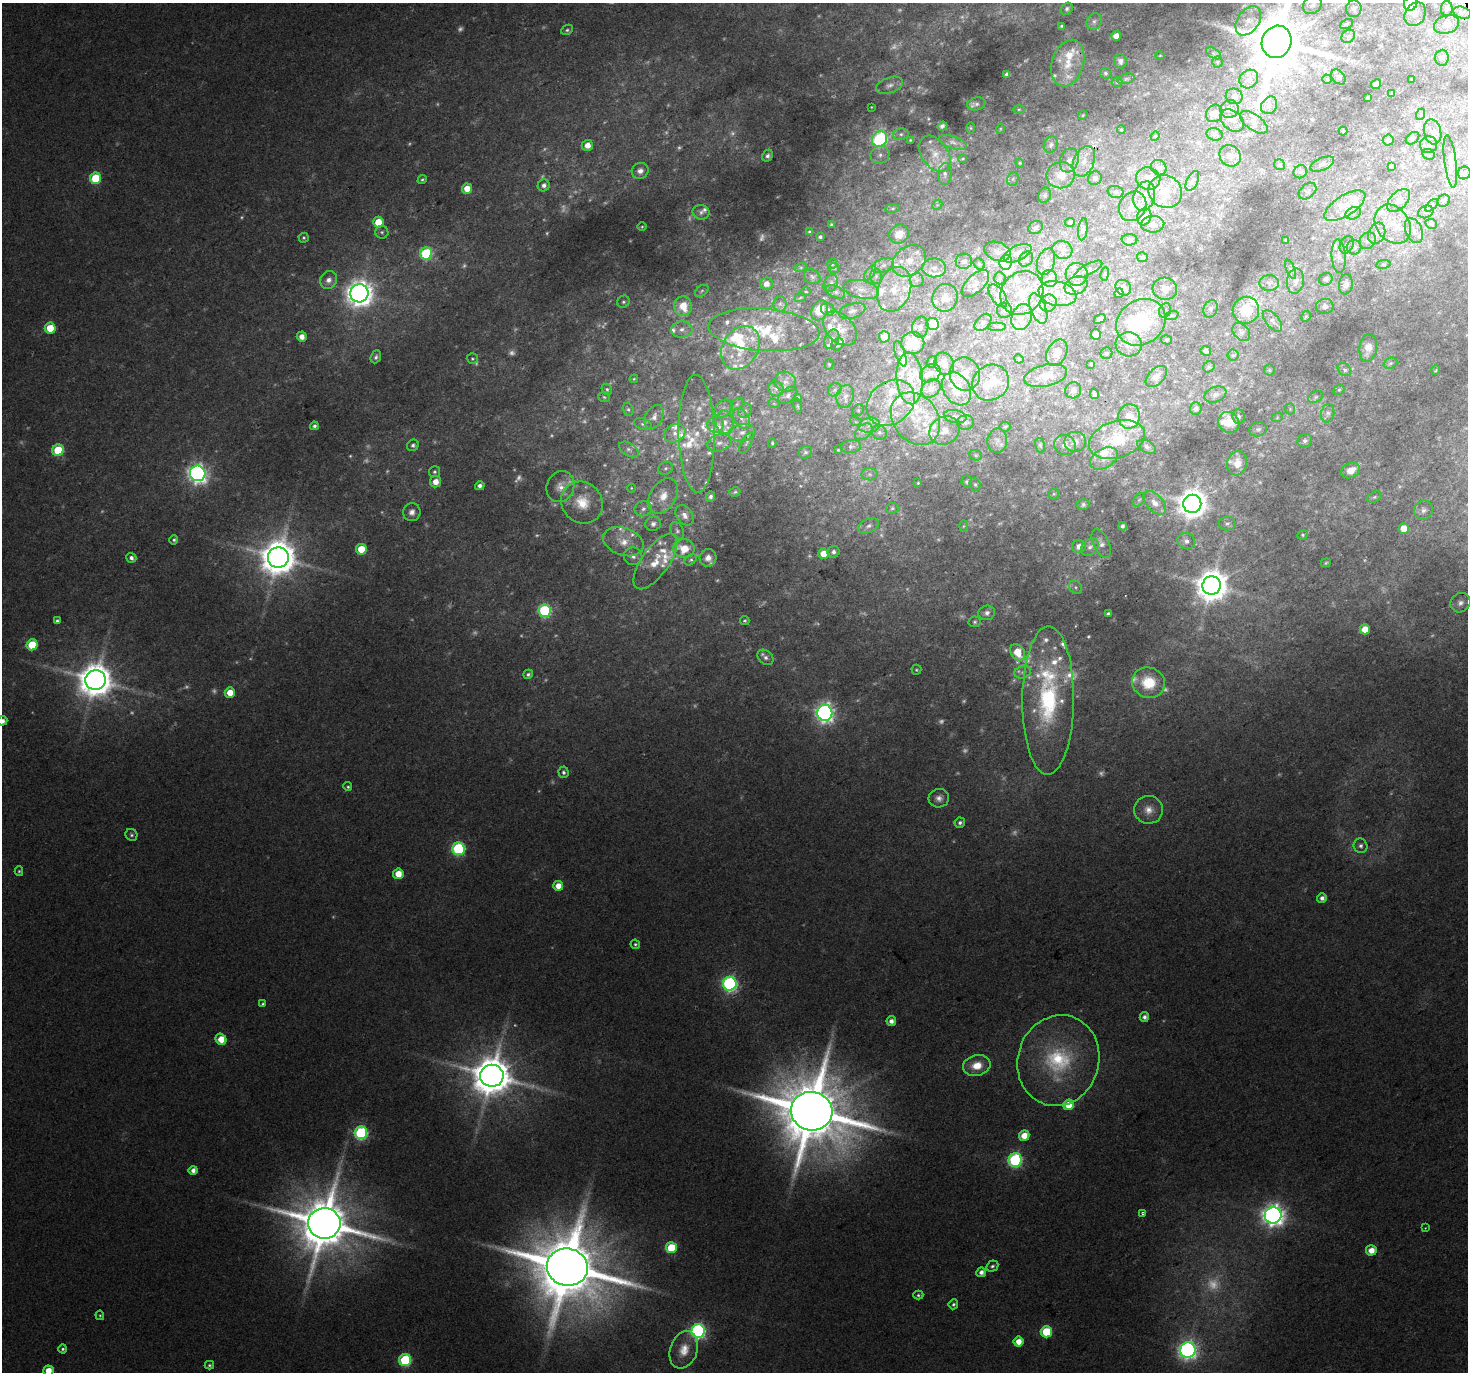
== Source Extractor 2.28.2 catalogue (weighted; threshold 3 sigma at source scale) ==
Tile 10 of 4 x 4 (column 2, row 3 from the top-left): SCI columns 1467-2932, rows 1485-2854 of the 5865 x 5769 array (HDU 1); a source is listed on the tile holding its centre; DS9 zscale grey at full resolution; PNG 1470 x 1374 px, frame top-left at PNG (2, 3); each listed source drawn as its Kron ellipse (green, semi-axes under 4 px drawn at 4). Shown black and unused: <1% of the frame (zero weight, under 2 of 3 exposures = <1% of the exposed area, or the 3 px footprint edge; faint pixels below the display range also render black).
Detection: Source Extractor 2.28.2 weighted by HDU 2 'WHT'; one run over the whole footprint, this tile lists its part. Background 0.0398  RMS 0.0065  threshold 0.0293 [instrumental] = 3 sigma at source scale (4.5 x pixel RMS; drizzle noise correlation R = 1.50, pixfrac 1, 0.0396/0.0396 arcsec/px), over >= 5 px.
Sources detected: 676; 122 too faint to see at this stretch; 2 inside a brighter object's white glare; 1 cosmic-ray / hot-pixel residue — neither listed nor drawn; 122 inside a brighter listed object's ellipse — not listed separately; the other 429 listed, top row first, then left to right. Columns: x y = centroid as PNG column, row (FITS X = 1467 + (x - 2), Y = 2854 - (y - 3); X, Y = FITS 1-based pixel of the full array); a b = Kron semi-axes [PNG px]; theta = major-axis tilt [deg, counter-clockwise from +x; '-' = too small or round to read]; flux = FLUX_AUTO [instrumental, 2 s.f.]
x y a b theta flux
1411 4 7 6 - 37
1312 5 10 8 35 3.3
1067 9 6 5 - 1.7
1354 9 8 7 - 2
1447 9 8 6 -89 1.6
1462 13 9 5 -18 2.3
1415 14 12 10 56 5.2
1094 21 8 7 - 2.7
1248 21 16 10 55 6.6
1347 24 7 4 28 1.1
1447 24 13 9 16 5.1
1061 26 3 3 - 1.1
567 30 6 4 27 1.3
1116 36 5 5 - 5.8
1348 36 7 6 - 1.7
1277 42 16 14 66 5600
1213 53 8 5 -31 1.9
1160 55 5 3 - 0.59
1442 58 8 7 - 1.9
1120 61 7 6 - 3
1217 62 5 5 - 1.1
1068 63 24 15 74 18
1105 73 5 5 - 1.4
1007 74 4 4 - 2.6
1338 77 8 6 -49 2.2
1126 79 9 5 13 1.4
1249 79 10 8 47 4.8
1327 79 4 4 - 1.3
1411 79 3 2 - 0.65
1117 82 5 5 - 0.95
1376 84 5 4 - 4.5
890 85 14 7 19 3.6
1392 93 4 2 - 0.75
1234 96 8 7 - 3.5
1368 97 3 3 - 1.4
976 104 9 6 12 2.2
1269 105 9 7 56 3.1
871 107 3 2 - 0.51
1019 109 6 4 0 0.84
1230 109 9 8 - 3.6
1214 113 9 8 - 5.6
1421 114 6 3 71 0.92
1083 115 5 3 - 0.64
1232 120 13 9 -40 5.2
1254 122 16 8 -35 4.4
942 126 5 4 - 1.9
971 128 5 3 - 0.68
1000 129 5 3 - 0.6
1121 130 4 3 - 0.84
1343 131 4 4 - 0.97
1433 132 13 8 -77 4.7
901 134 8 6 14 1.9
1215 134 8 6 -16 1.8
1155 136 5 4 - 0.66
1413 138 7 5 40 1.3
879 139 8 7 - 120
910 140 3 3 - 0.81
1388 140 5 5 - 2.2
953 142 14 6 -19 3.1
587 145 6 5 - 7.7
1051 145 8 7 - 2.8
1429 145 8 8 - 2.6
935 154 20 13 -55 9.8
1428 154 6 5 - 1.4
880 155 9 8 - 4
767 156 6 5 - 2.2
1230 156 11 10 - 5.7
963 159 4 3 - 0.77
1069 160 12 9 72 5.6
1084 161 16 10 68 9.1
1450 161 26 6 -82 4.6
1020 163 4 4 - 0.74
1322 164 13 6 23 2.4
1280 165 6 5 - 1.2
1391 166 3 3 - 0.73
1159 168 8 7 - 2.4
640 171 8 8 - 3.7
1300 172 7 6 - 1.9
1464 173 6 6 - 2
945 174 11 7 88 2.6
1061 175 14 13 - 13
95 178 6 5 - 39
1095 178 7 6 - 2.2
1148 178 12 11 - 6.4
1013 179 7 5 68 1.5
422 180 4 3 - 1.1
1192 181 11 5 65 2.1
544 185 6 5 - 3
467 189 5 5 - 10
1308 191 10 7 41 2.1
1116 192 8 6 -16 1.8
1165 192 17 16 - 13
1045 195 8 6 67 1.5
1144 196 15 10 74 8.3
1399 200 14 8 44 5.7
1444 201 6 5 - 1.6
937 205 5 4 - 0.91
1432 205 8 4 45 1.4
1133 206 15 13 57 8
1345 206 23 10 32 11
892 208 7 3 8 0.89
701 212 8 7 - 3
1426 212 8 6 22 2.4
1353 213 8 6 22 2.1
1144 217 8 7 - 7
378 222 5 5 - 18
1070 222 5 4 - 1.2
831 224 3 2 - 0.77
1153 224 11 8 3 3.6
1393 224 21 16 -55 16
1431 224 6 4 -22 1.1
642 227 5 3 - 0.76
1036 228 7 6 - 1.8
1083 229 11 4 82 1.5
1414 231 13 8 -66 4.6
382 232 6 6 - 1.6
810 232 3 3 - 1.1
1377 233 11 8 67 6.1
899 234 10 9 - 9.5
820 237 3 3 - 1.3
304 238 5 5 - 1.3
1129 240 8 5 -3 2.5
1286 240 3 3 - 1.2
1368 241 9 7 45 3.2
1347 245 9 6 65 2.4
1354 247 7 7 - 3.6
1062 250 10 8 -26 3.6
997 251 13 9 -21 4.6
1017 253 15 7 26 4.7
426 254 6 6 - 83
1339 256 17 7 -86 4.6
1142 257 5 5 - 1.2
1026 259 8 6 58 2.2
909 261 18 14 37 13
964 261 8 7 - 3.5
1006 262 7 6 - 42
1046 262 13 8 72 5.6
832 264 5 4 - 1.2
979 264 6 5 - 1.2
1383 264 7 4 8 1.1
883 265 11 6 21 3.6
801 267 6 4 19 0.86
834 268 5 5 - 0.93
934 268 12 9 -2 6.3
1088 269 15 5 27 2.4
1291 269 10 3 -69 1.5
870 273 8 4 54 1.7
1077 274 11 11 - 6.1
1105 274 7 3 81 0.73
876 276 7 6 - 1.9
812 277 8 7 - 1.9
1000 278 6 5 - 1.7
1049 279 8 7 - 3.2
1326 279 7 6 - 2.7
329 280 9 8 - 5.4
917 280 7 7 - 2.4
1295 281 12 8 82 5.5
831 283 9 6 64 2.4
975 283 17 8 44 5.1
1269 283 9 8 - 2.9
766 284 6 6 - 5.3
1346 284 10 7 83 3.5
1076 286 12 8 23 5.3
1123 288 8 7 - 4.2
861 289 18 9 -12 6.5
894 289 23 16 70 20
1165 289 12 11 - 6.3
702 291 8 5 37 1.6
806 292 5 3 - 0.72
835 292 10 6 -25 2.2
359 293 9 9 - 910
1022 293 23 20 48 23
1119 293 5 4 - 1.3
1057 294 19 12 -12 12
998 296 13 7 -55 3.7
800 298 6 3 21 0.9
945 298 14 12 72 8.2
623 302 6 5 - 1.5
1048 303 9 8 - 3.7
780 304 8 6 89 2.2
683 306 10 9 - 17
1325 306 8 7 - 2.5
1038 308 16 7 -69 5.4
828 309 7 6 - 2.3
1211 309 9 7 71 2.3
819 310 11 7 66 15
1004 310 7 7 - 1.9
1165 310 7 5 68 1.8
1246 310 13 13 - 19
852 311 13 7 17 3.3
1172 315 7 4 19 1.4
1306 316 6 4 61 1
1022 317 13 9 68 7.2
1100 319 6 3 33 1.9
1272 321 13 6 -50 3
983 322 10 6 48 2.7
1141 322 26 22 35 57
933 324 6 6 - 29
997 326 9 2 0 0.71
920 327 10 8 79 3.2
50 328 5 5 - 20
682 329 10 8 5 4.7
840 329 20 13 -47 9.8
764 330 56 21 -4 41
1241 332 10 7 -48 2.2
1096 334 5 5 - 3.4
302 337 5 5 - 6.2
884 337 5 5 - 9.3
832 339 10 6 66 3.5
1167 340 5 4 - 1.1
913 343 11 11 - 24
1129 344 13 12 - 8.2
838 345 7 5 38 2.7
740 348 23 17 59 23
1368 348 14 9 81 7.6
1206 351 5 5 - 2.6
1057 353 14 9 62 6.7
1106 353 6 5 - 1.3
900 354 13 5 -71 2.4
1233 355 5 5 - 1.1
376 357 7 5 68 2
472 359 6 5 - 1.2
1019 359 5 3 - 0.63
932 362 6 5 - 1.2
1390 363 7 5 21 1.4
829 364 5 4 - 0.74
944 364 12 9 -67 5.6
1091 364 3 3 - 0.81
1209 367 6 5 - 1.2
1344 369 7 5 -42 2.2
1269 370 5 5 - 0.95
1436 370 5 3 - 0.58
930 373 11 8 31 5.1
965 374 16 15 - 10
1046 376 22 11 13 11
1156 377 13 7 45 4.6
910 378 26 13 -85 19
634 379 4 4 - 0.71
785 382 11 10 - 4.7
991 383 19 17 40 16
931 388 10 8 39 5.5
607 389 6 5 - 1.4
776 389 8 7 - 2.7
957 389 18 13 -57 20
835 390 7 6 - 1.8
1073 390 8 7 - 2.3
1339 390 6 4 40 0.95
1094 394 5 3 - 1.4
1215 394 11 7 22 3.4
788 395 11 7 36 2.7
845 396 11 8 75 4.9
604 397 6 5 - 1.1
1316 397 8 5 28 1.7
798 398 3 3 - 0.71
891 403 26 21 39 30
737 404 7 4 45 1.6
774 404 6 3 -20 0.81
798 406 8 4 -80 1
628 409 7 5 -74 1.6
723 409 10 7 48 3.7
1196 409 6 6 - 2.3
1290 409 5 5 - 1.1
858 410 6 5 - 1.2
745 411 7 6 - 2.2
1328 413 9 6 78 2.5
955 416 11 6 -9 3.2
1129 416 12 11 - 8.2
654 417 13 8 62 4.6
1238 417 7 6 - 1.7
741 418 11 7 -56 4.5
1277 418 6 4 20 0.88
915 419 28 22 -53 32
725 422 12 9 -75 6.2
856 422 6 4 -17 1
965 422 8 7 - 2
1229 422 11 10 - 11
643 424 9 5 -20 1.8
715 425 8 8 - 3.7
869 425 11 7 11 4.9
314 426 4 4 - 1.7
1005 427 5 5 - 0.81
1258 429 9 7 16 2.2
944 430 16 13 34 8.3
742 432 13 8 8 6
864 432 10 7 40 3.3
879 432 7 7 - 2.4
675 433 11 8 27 4.8
697 434 59 18 -89 31
1117 439 29 18 18 34
997 441 12 10 86 3.9
1305 441 7 6 - 2.2
1075 442 11 10 - 3.7
719 443 12 8 18 4.7
746 443 11 5 62 1.9
772 443 4 3 - 0.92
413 445 6 5 - 2.1
1040 445 7 5 -80 1.2
1065 445 11 10 - 3.7
851 447 10 6 6 2.4
1147 447 10 6 -28 2.2
629 449 11 6 -32 2.5
58 450 6 6 - 35
838 450 3 2 - 0.54
805 452 7 6 - 1.5
976 455 7 5 -21 1.1
1104 458 15 9 30 6.2
1237 463 12 10 75 9.8
666 468 8 6 31 1.8
1351 470 10 7 27 8.3
434 472 5 5 - 1.4
198 473 8 7 - 400
870 474 8 6 -1 1.9
435 482 6 5 - 7.7
967 482 6 5 - 1.3
918 483 3 3 - 0.65
975 484 7 5 -73 1.5
480 486 5 4 - 3.1
560 487 16 13 64 8.2
631 488 4 4 - 0.74
735 492 6 4 17 1.2
1054 494 5 5 - 0.9
663 496 19 13 59 12
710 497 5 4 - 1.9
1374 497 7 5 26 1.4
1139 500 8 5 53 1.2
582 502 22 20 -46 20
1155 503 14 8 -47 6.5
1192 504 9 9 - 1100
1083 505 6 5 - 1.6
892 508 6 5 - 1.3
643 509 9 7 14 3.3
1423 510 10 9 - 3.2
412 512 9 8 - 4.1
684 515 11 8 -56 4.6
653 524 8 7 - 3.3
1227 524 8 7 - 2.6
869 526 11 6 24 3
963 526 5 3 - 0.79
1123 526 4 4 - 2
1404 528 5 5 - 11
677 531 9 6 -64 2.1
1303 535 5 4 - 1.1
174 540 5 4 - 1.5
1186 541 9 8 - 3.7
623 542 21 13 -20 14
1101 543 16 8 -64 4.3
1079 546 7 6 - 5
1090 547 9 7 42 3.5
361 549 5 5 - 22
684 549 11 9 -3 14
833 552 6 5 - 2.1
823 554 5 5 - 10
633 556 9 9 - 3.9
131 558 5 5 - 2.7
278 558 10 10 - 2000
708 558 9 8 - 4.9
691 560 7 5 39 1.3
655 561 33 13 55 18
1326 563 5 3 - 1
1212 585 9 9 - 1500
1076 587 7 6 - 1.7
1460 603 10 9 - 3.9
545 611 6 6 - 110
987 613 8 7 - 3.2
1108 613 4 3 - 1.2
57 621 4 3 - 1.4
745 621 4 4 - 1.1
975 622 6 5 - 1.2
1365 629 5 5 - 14
32 645 5 5 - 29
1018 652 9 6 -54 16
765 657 9 6 -42 2.8
916 670 5 5 - 0.93
1023 672 8 6 18 2.6
528 674 5 4 - 1.7
95 680 10 10 - 1800
1149 683 16 15 - 23
230 692 5 5 - 10
1048 700 74 26 90 110
825 713 8 7 - 350
2 721 5 5 - 4.4
564 772 6 5 - 2
348 787 4 4 - 1.2
939 798 10 9 - 4.3
1148 810 14 14 - 8.3
960 823 5 5 - 2.1
131 835 6 5 - 1.4
1361 846 7 7 - 2.6
458 849 6 6 - 110
19 871 5 4 - 0.98
398 874 5 5 - 12
558 886 5 5 - 9.6
1322 898 5 5 - 3.4
635 944 5 4 - 1.1
730 984 7 7 - 210
263 1004 4 4 - 1
1144 1017 5 4 - 2.6
891 1021 5 5 - 4.1
221 1039 6 5 - 12
1058 1061 46 40 72 76
977 1065 14 10 12 13
492 1076 12 11 - 2700
1068 1105 5 5 - 17
812 1111 21 19 -13 8500
361 1133 6 6 - 110
1024 1136 5 5 - 12
1015 1160 7 6 - 120
193 1170 4 4 - 4.1
1143 1214 3 3 - 3.5
1273 1215 8 8 - 600
324 1223 16 15 - 5300
1425 1228 4 3 - 0.48
671 1248 5 5 - 34
1371 1250 5 5 - 8.8
992 1266 6 5 - 1.7
567 1267 20 18 -15 9000
981 1272 5 4 - 3.9
918 1295 5 4 - 1.3
953 1304 5 4 - 1.6
100 1315 5 4 - 0.89
698 1331 7 6 - 220
1046 1332 5 5 - 36
1018 1342 5 5 - 9.8
63 1349 4 4 - 1.4
684 1350 19 13 70 12
1188 1350 8 7 - 370
405 1360 6 6 - 71
209 1365 5 3 - 1.1
48 1371 5 5 - 11
Isophote crosses this tile's border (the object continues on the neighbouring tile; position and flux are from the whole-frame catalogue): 5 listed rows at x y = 1411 4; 1312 5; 1277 42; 2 721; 48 1371
Unlisted compact peaks at least as high as the median listed source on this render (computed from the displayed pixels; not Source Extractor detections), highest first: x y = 800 486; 970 41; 630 241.